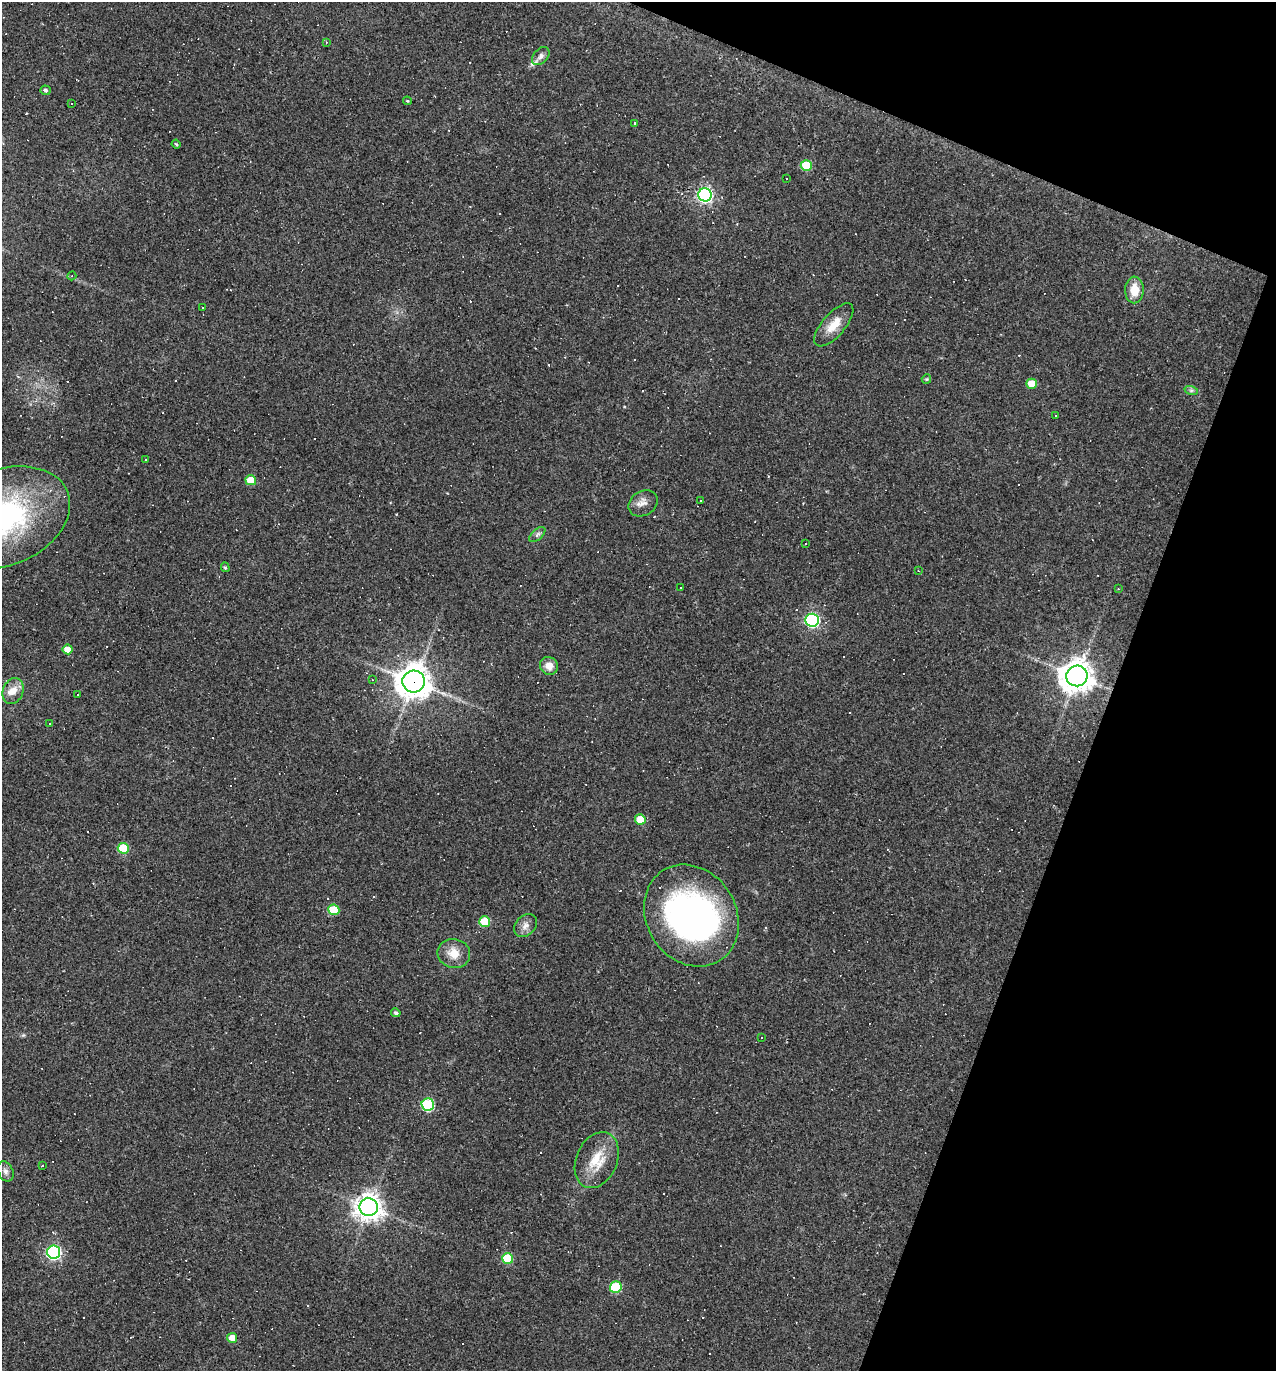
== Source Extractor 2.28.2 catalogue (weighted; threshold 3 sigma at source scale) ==
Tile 8 of 4 x 4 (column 4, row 2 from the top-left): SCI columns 4088-5361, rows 2741-4109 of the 5494 x 5479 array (HDU 1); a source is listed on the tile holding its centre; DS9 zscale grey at full resolution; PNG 1278 x 1373 px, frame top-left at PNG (2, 2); each listed source drawn as its Kron ellipse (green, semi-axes under 4 px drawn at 4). Shown black and unused: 19% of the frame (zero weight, under 2 of 3 exposures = <1% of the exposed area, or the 3 px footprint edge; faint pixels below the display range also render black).
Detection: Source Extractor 2.28.2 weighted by HDU 2 'WHT'; one run over the whole footprint, this tile lists its part. Background 0.178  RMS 0.0079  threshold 0.0355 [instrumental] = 3 sigma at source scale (4.5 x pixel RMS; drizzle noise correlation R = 1.50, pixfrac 1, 0.05/0.05 arcsec/px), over >= 5 px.
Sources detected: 111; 1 inside a brighter object's white glare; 52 cosmic-ray / hot-pixel residue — neither listed nor drawn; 2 inside a brighter listed object's ellipse — not listed separately; the other 56 listed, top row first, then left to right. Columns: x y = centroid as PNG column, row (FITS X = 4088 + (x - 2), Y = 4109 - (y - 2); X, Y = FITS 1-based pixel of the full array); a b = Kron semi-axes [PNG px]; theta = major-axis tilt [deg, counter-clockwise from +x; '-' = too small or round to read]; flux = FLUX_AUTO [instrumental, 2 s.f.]
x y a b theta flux
326 42 4 3 - 0.72
541 56 10 7 47 3.6
45 90 5 5 - 1.8
407 101 4 4 - 0.72
72 103 2 2 - 0.76
635 123 3 2 - 1.6
176 144 4 3 - 0.8
806 165 5 5 - 32
787 178 2 2 - 0.65
705 195 7 6 - 200
72 276 4 4 - 1
1134 290 13 9 89 12
203 308 2 2 - 0.59
834 325 27 11 49 13
926 379 5 4 - 0.9
1032 384 5 5 - 16
1191 390 7 4 -18 1.6
1056 416 3 2 - 0.9
145 460 3 3 - 6.6
251 480 5 5 - 19
701 501 3 3 - 2.2
643 503 15 12 33 6.2
3 518 69 48 22 170
537 535 10 5 42 2.3
806 544 3 3 - 3.6
225 567 5 4 - 1.1
919 571 3 2 - 0.54
680 587 2 2 - 0.77
1118 589 4 2 - 0.57
812 620 7 6 - 160
68 649 5 5 - 10
549 666 9 8 - 6.9
1077 676 10 10 - 1200
372 680 3 3 - 0.62
414 681 11 11 - 1300
13 691 13 10 68 8.2
77 695 3 3 - 1
50 723 3 2 - 0.88
640 819 5 5 - 19
123 848 5 5 - 31
334 910 5 5 - 25
691 916 53 45 -58 250
485 921 5 5 - 31
525 926 13 9 45 5.1
454 953 16 14 -11 11
396 1013 5 4 - 1.7
762 1038 3 2 - 1.4
428 1105 6 6 - 70
597 1160 29 20 66 22
42 1166 3 2 - 0.82
5 1171 11 7 -66 2.9
369 1207 9 9 - 760
54 1252 6 6 - 170
508 1258 5 5 - 32
616 1287 6 5 - 44
232 1338 5 5 - 8.3
Overlapping masked pixels (flux is a lower limit): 1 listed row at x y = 414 681
Isophote crosses this tile's border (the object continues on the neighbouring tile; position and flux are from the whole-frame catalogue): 1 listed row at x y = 3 518